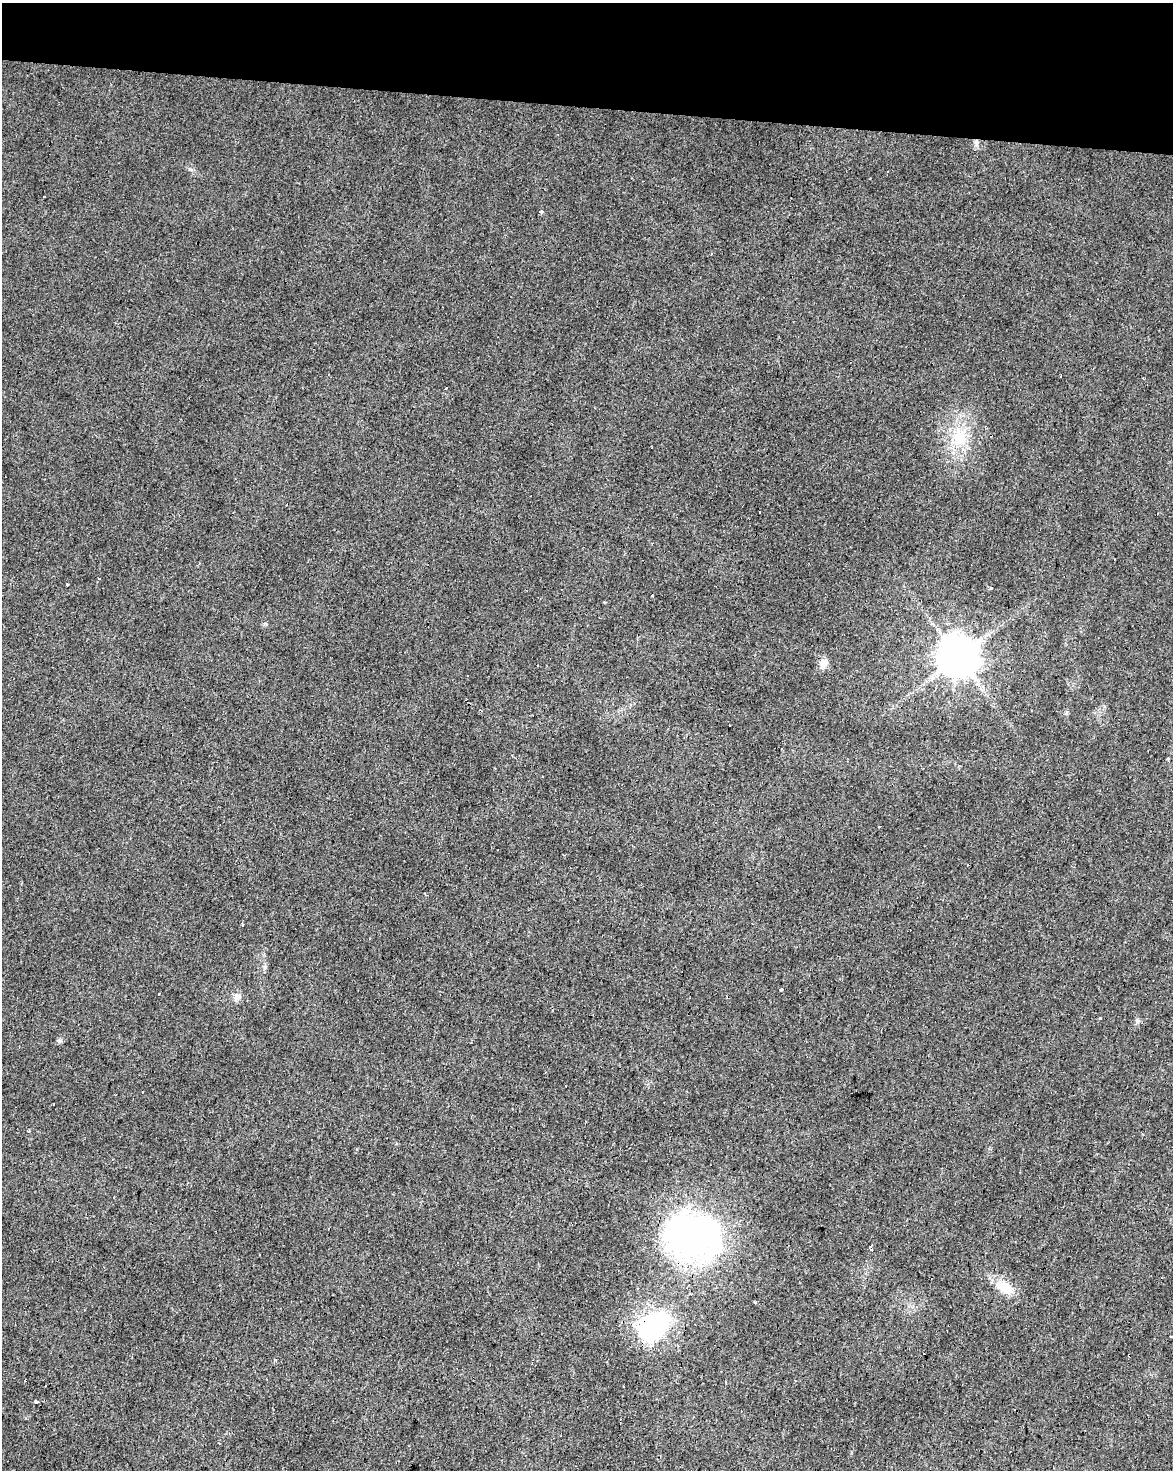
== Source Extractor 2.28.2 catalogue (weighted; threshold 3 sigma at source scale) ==
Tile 2 of 4 x 3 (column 2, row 1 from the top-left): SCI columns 1176-2346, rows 3220-4687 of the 4687 x 4912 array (HDU 1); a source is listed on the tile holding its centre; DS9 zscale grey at full resolution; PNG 1175 x 1472 px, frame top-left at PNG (2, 3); no overlay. Shown black and unused: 7% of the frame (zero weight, under 2 of 3 exposures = <1% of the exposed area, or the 3 px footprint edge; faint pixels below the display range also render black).
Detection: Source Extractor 2.28.2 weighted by HDU 2 'WHT'; one run over the whole footprint, this tile lists its part. Background 0.0282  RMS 0.0063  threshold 0.0281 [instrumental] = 3 sigma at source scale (4.5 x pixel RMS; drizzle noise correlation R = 1.50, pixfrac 1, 0.0396/0.0396 arcsec/px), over >= 5 px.
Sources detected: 44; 2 inside a brighter object's white glare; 16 cosmic-ray / hot-pixel residue — not listed; the other 26 listed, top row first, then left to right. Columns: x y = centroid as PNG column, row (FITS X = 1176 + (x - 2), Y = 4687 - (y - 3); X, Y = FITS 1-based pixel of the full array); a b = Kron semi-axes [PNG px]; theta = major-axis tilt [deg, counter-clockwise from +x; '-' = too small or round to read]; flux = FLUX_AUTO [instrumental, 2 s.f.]
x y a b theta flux
976 143 9 5 90 2
888 171 3 2 - 0.71
44 196 3 3 - 1.4
541 211 4 3 - 3.2
960 438 26 20 85 24
98 578 3 3 - 1.1
68 585 3 2 - 0.64
991 588 4 3 - 4.4
652 596 3 3 - 1.4
604 602 3 3 - 11
958 657 13 12 - 1300
824 663 11 9 64 5
1168 758 3 3 - 3
242 924 4 2 - 1.2
781 989 3 3 - 6.2
159 993 3 3 - 1.6
237 997 10 10 - 3.4
1137 1021 7 5 69 1.4
59 1041 7 5 45 1.3
28 1131 4 3 - 0.58
696 1236 71 43 25 170
871 1248 6 3 -83 4.5
1004 1287 23 14 -27 13
654 1326 43 29 45 68
275 1360 5 4 - 1.3
37 1402 3 3 - 17
Overlapping masked pixels (flux is a lower limit): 1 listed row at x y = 654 1326
Unlisted compact peaks at least as high as the median listed source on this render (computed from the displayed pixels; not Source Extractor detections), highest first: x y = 190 169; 265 967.